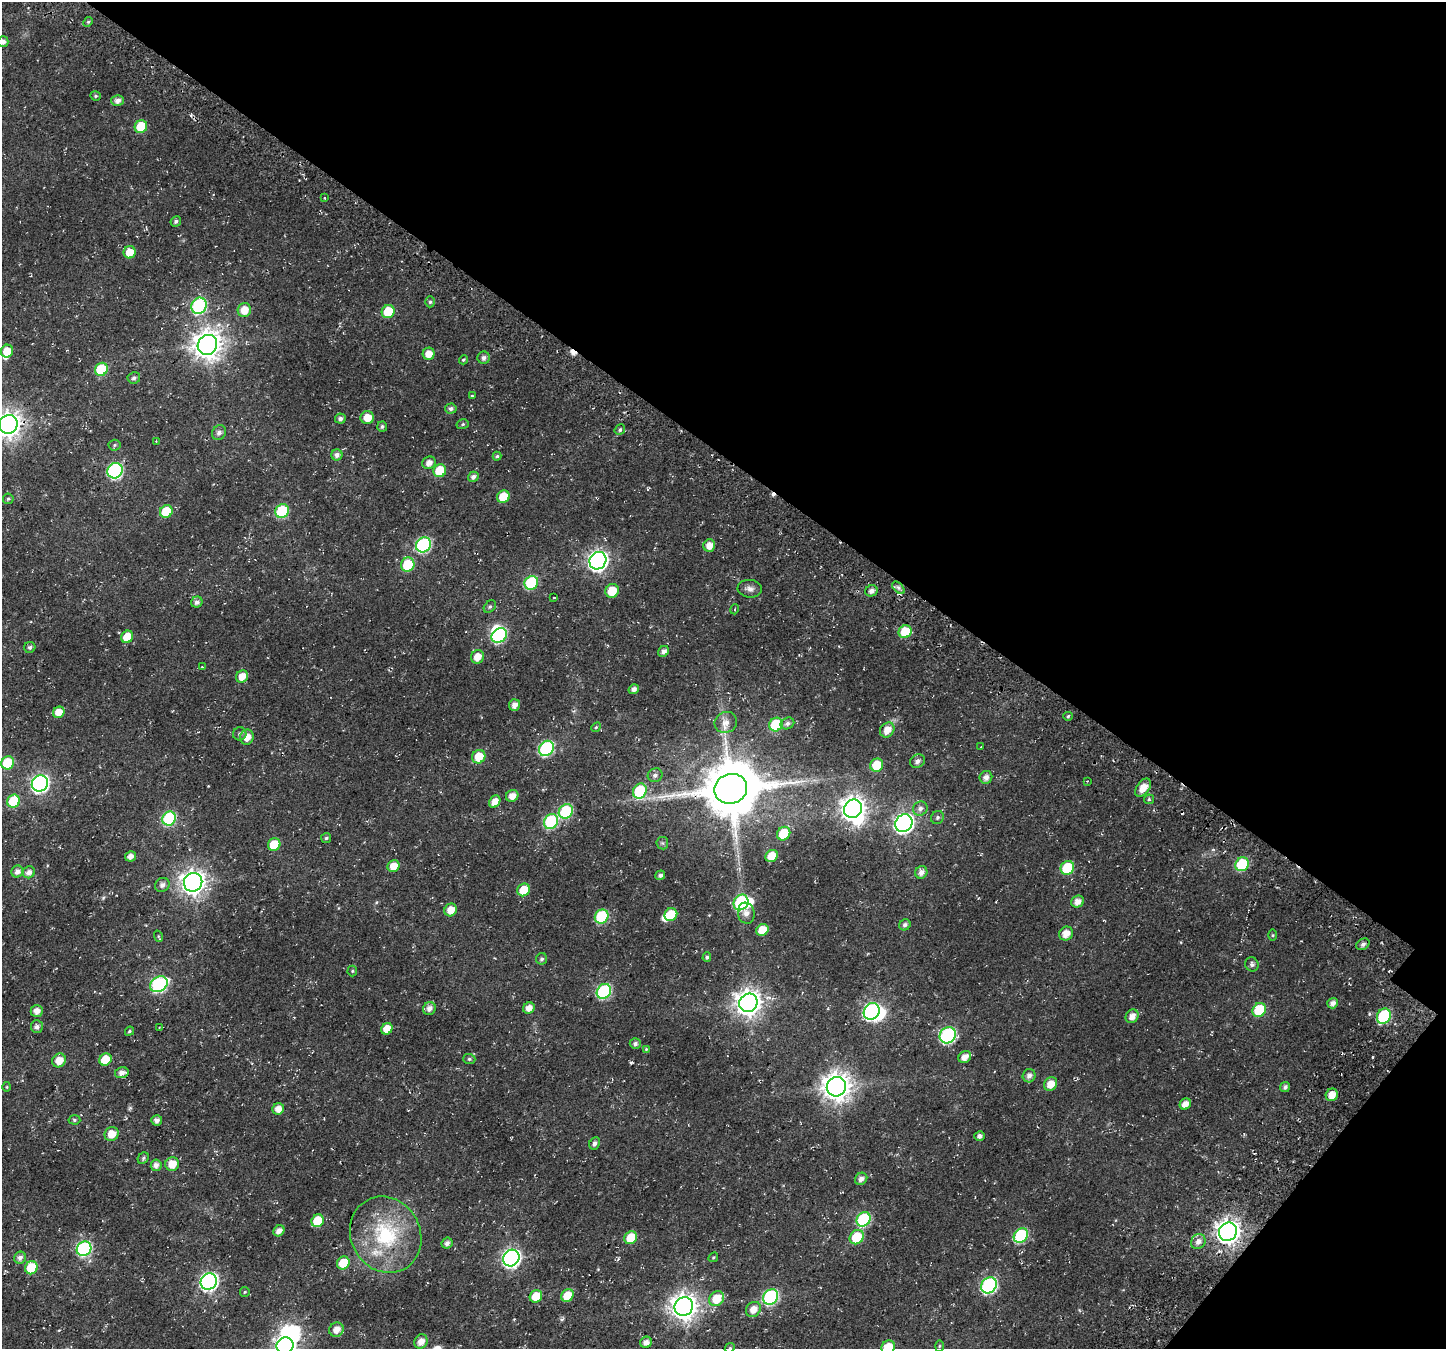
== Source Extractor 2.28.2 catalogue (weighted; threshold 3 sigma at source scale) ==
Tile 8 of 4 x 4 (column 4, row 2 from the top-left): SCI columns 4568-6011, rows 3173-4519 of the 6237 x 6280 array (HDU 1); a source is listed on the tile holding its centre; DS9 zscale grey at full resolution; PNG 1448 x 1351 px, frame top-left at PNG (2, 2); each listed source drawn as its Kron ellipse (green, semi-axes under 4 px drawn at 4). Shown black and unused: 37% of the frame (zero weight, under 3 of 4 exposures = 13% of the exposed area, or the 3 px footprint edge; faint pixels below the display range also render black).
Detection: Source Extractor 2.28.2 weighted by HDU 2 'WHT'; one run over the whole footprint, this tile lists its part. Background 0.0184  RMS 0.0048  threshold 0.0215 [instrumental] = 3 sigma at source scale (4.5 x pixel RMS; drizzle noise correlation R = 1.50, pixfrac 1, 0.0396/0.0396 arcsec/px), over >= 5 px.
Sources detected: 211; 6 inside a brighter object's white glare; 3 cosmic-ray / hot-pixel residue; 1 long thin detection or spike segment (spike, bleed or trail) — neither listed nor drawn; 1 inside a brighter listed object's ellipse — not listed separately; the other 200 listed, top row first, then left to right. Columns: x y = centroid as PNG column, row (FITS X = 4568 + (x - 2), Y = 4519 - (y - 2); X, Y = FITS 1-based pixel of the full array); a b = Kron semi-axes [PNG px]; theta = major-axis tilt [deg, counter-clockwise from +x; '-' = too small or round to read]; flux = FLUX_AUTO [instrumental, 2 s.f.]
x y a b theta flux
88 22 5 4 - 0.62
3 42 5 5 - 1.8
95 96 5 4 - 0.68
118 101 6 5 - 2.4
141 127 6 6 - 16
325 198 3 2 - 0.36
176 221 5 5 - 1
130 252 6 6 - 7
430 302 5 4 - 0.81
199 306 8 7 - 60
244 310 7 6 - 6.5
388 312 7 6 - 13
207 345 10 9 - 580
7 351 6 6 - 7.5
429 354 6 6 - 4.9
484 358 6 6 - 1.6
463 360 5 4 - 0.56
101 369 7 6 - 21
134 378 6 5 - 1.3
472 396 3 2 - 0.52
451 409 6 5 - 1.4
367 418 7 6 - 6.3
340 419 5 5 - 1.5
8 424 9 9 - 440
463 424 6 5 - 0.77
382 426 5 5 - 0.96
620 430 5 4 - 0.87
219 433 8 6 53 1.8
156 441 3 3 - 0.29
114 445 6 5 - 0.79
337 455 5 5 - 1.9
497 456 4 4 - 0.74
429 463 7 6 - 2.9
115 471 8 7 - 74
440 471 7 6 - 14
473 477 5 5 - 1.8
503 497 6 6 - 11
8 499 5 5 - 0.76
282 511 7 6 - 32
166 512 6 6 - 14
423 545 8 7 - 65
709 545 6 6 - 4
598 561 9 8 - 220
408 565 7 6 - 17
531 583 7 6 - 35
898 588 7 4 -44 1.2
750 589 12 9 -5 2.3
612 591 7 6 - 8.9
871 591 6 5 - 2.1
554 598 4 2 - 0.33
197 602 6 5 - 1.7
490 607 7 5 48 0.98
735 609 5 3 - 0.42
905 632 7 6 - 13
499 635 8 6 39 52
127 637 6 5 - 8.4
30 647 5 5 - 1.2
664 651 6 5 - 2.2
477 657 7 6 - 5.4
202 667 3 3 - 0.33
242 676 6 5 - 5
634 689 5 5 - 2
514 705 6 5 - 2.9
59 712 6 5 - 5.4
1068 716 5 4 - 0.7
726 722 11 10 - 3.6
787 723 7 5 25 1.6
776 725 7 6 - 21
596 727 5 4 - 0.58
887 730 8 6 50 4.9
240 734 7 6 - 1.2
247 737 7 7 - 4.5
981 747 3 2 - 0.29
546 748 8 7 - 61
479 757 7 6 - 8.5
917 761 8 6 29 1.8
8 763 6 6 - 20
877 765 7 6 - 12
655 775 7 7 - 1.7
986 777 6 6 - 2.5
1087 781 3 3 - 0.32
40 784 8 7 - 140
1143 788 10 6 53 5.4
731 789 16 15 - 3100
640 791 8 6 64 26
512 796 6 5 - 3.7
1149 799 5 5 - 0.75
14 801 7 6 - 22
495 802 6 5 - 4
853 809 10 8 44 390
920 809 7 7 - 1.9
566 811 8 6 45 36
169 818 7 6 - 49
937 818 7 6 - 1.1
551 822 8 6 50 44
904 823 9 8 - 210
784 834 7 6 - 15
326 838 5 5 - 0.68
662 843 6 6 - 0.94
274 845 6 6 - 12
131 856 5 5 - 2.9
772 856 7 5 43 8
1242 864 7 6 - 29
393 866 6 5 - 5.8
1067 868 7 6 - 20
17 872 6 5 - 2.5
29 872 6 5 - 2.5
921 872 6 6 - 2.6
660 875 5 4 - 1.4
193 882 9 9 - 390
162 885 7 6 - 2
523 890 7 6 - 9
741 902 8 7 - 53
1078 902 6 5 - 3.2
451 910 6 6 - 5.4
746 913 10 8 -79 3
671 915 7 6 - 13
602 917 7 6 - 33
905 925 6 5 - 1.4
762 930 6 5 - 8.8
1066 934 7 6 - 4.7
1273 935 5 3 - 0.51
158 936 6 3 -72 0.55
1363 944 7 5 29 1.4
707 957 5 4 - 0.77
542 959 6 5 - 1
1252 964 7 6 - 1.3
352 971 5 5 - 0.59
159 984 9 7 34 68
604 991 8 6 49 55
748 1003 9 9 - 500
1333 1003 5 5 - 2.3
429 1008 7 6 - 2.4
529 1008 6 5 - 3.4
1259 1010 7 6 - 23
37 1011 6 6 - 3.4
872 1011 9 7 54 120
1132 1016 7 6 - 3.3
1384 1016 8 6 59 45
37 1027 6 6 - 1.9
159 1028 4 3 - 0.46
387 1029 6 5 - 5.8
129 1031 5 3 - 0.75
948 1035 8 7 - 77
635 1044 5 5 - 1.4
646 1049 4 4 - 0.42
965 1057 6 5 - 3.7
105 1059 6 5 - 11
469 1059 6 5 - 0.85
59 1060 7 6 - 5.8
122 1073 7 5 11 2.9
1029 1076 7 6 - 2.1
1051 1084 7 6 - 5.3
7 1087 5 3 - 0.41
836 1087 10 9 - 600
1285 1087 5 4 - 1.2
1332 1095 6 6 - 4.6
1185 1104 6 5 - 3.6
278 1109 6 5 - 3.9
74 1120 6 4 -4 0.79
157 1120 5 5 - 2.2
112 1134 7 6 - 6.3
980 1136 5 5 - 1.7
595 1143 6 5 - 1.8
143 1158 6 5 - 0.86
172 1164 7 6 - 6.5
156 1165 6 5 - 2.3
861 1179 6 5 - 2.1
864 1219 8 6 52 45
318 1221 6 6 - 14
279 1231 6 5 - 3.1
1228 1232 9 8 - 420
386 1235 39 34 -62 40
1021 1235 8 6 46 43
857 1237 7 6 - 16
631 1238 7 6 - 9.5
1198 1242 8 7 - 2.7
447 1243 6 5 - 1.7
84 1249 8 7 - 72
713 1257 5 4 - 0.62
20 1258 6 5 - 2
511 1258 9 8 - 170
343 1263 6 6 - 11
31 1268 7 6 - 16
209 1282 8 7 - 150
989 1285 8 7 - 94
245 1292 5 4 - 0.52
567 1295 7 6 - 9.7
536 1296 6 6 - 9.9
771 1297 8 7 - 71
717 1299 8 7 - 10
684 1306 9 9 - 470
753 1309 8 7 - 4.6
336 1330 7 6 - 4.3
421 1342 7 6 - 4.1
646 1342 6 5 - 2.5
285 1346 8 8 - 240
939 1346 6 4 88 0.54
888 1347 7 6 - 9.2
730 1348 5 4 - 0.62
Overlapping masked pixels (flux is a lower limit): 3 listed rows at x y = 731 789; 1228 1232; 386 1235
Isophote crosses this tile's border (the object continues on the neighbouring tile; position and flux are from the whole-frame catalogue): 5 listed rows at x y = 3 42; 8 424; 285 1346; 888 1347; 730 1348